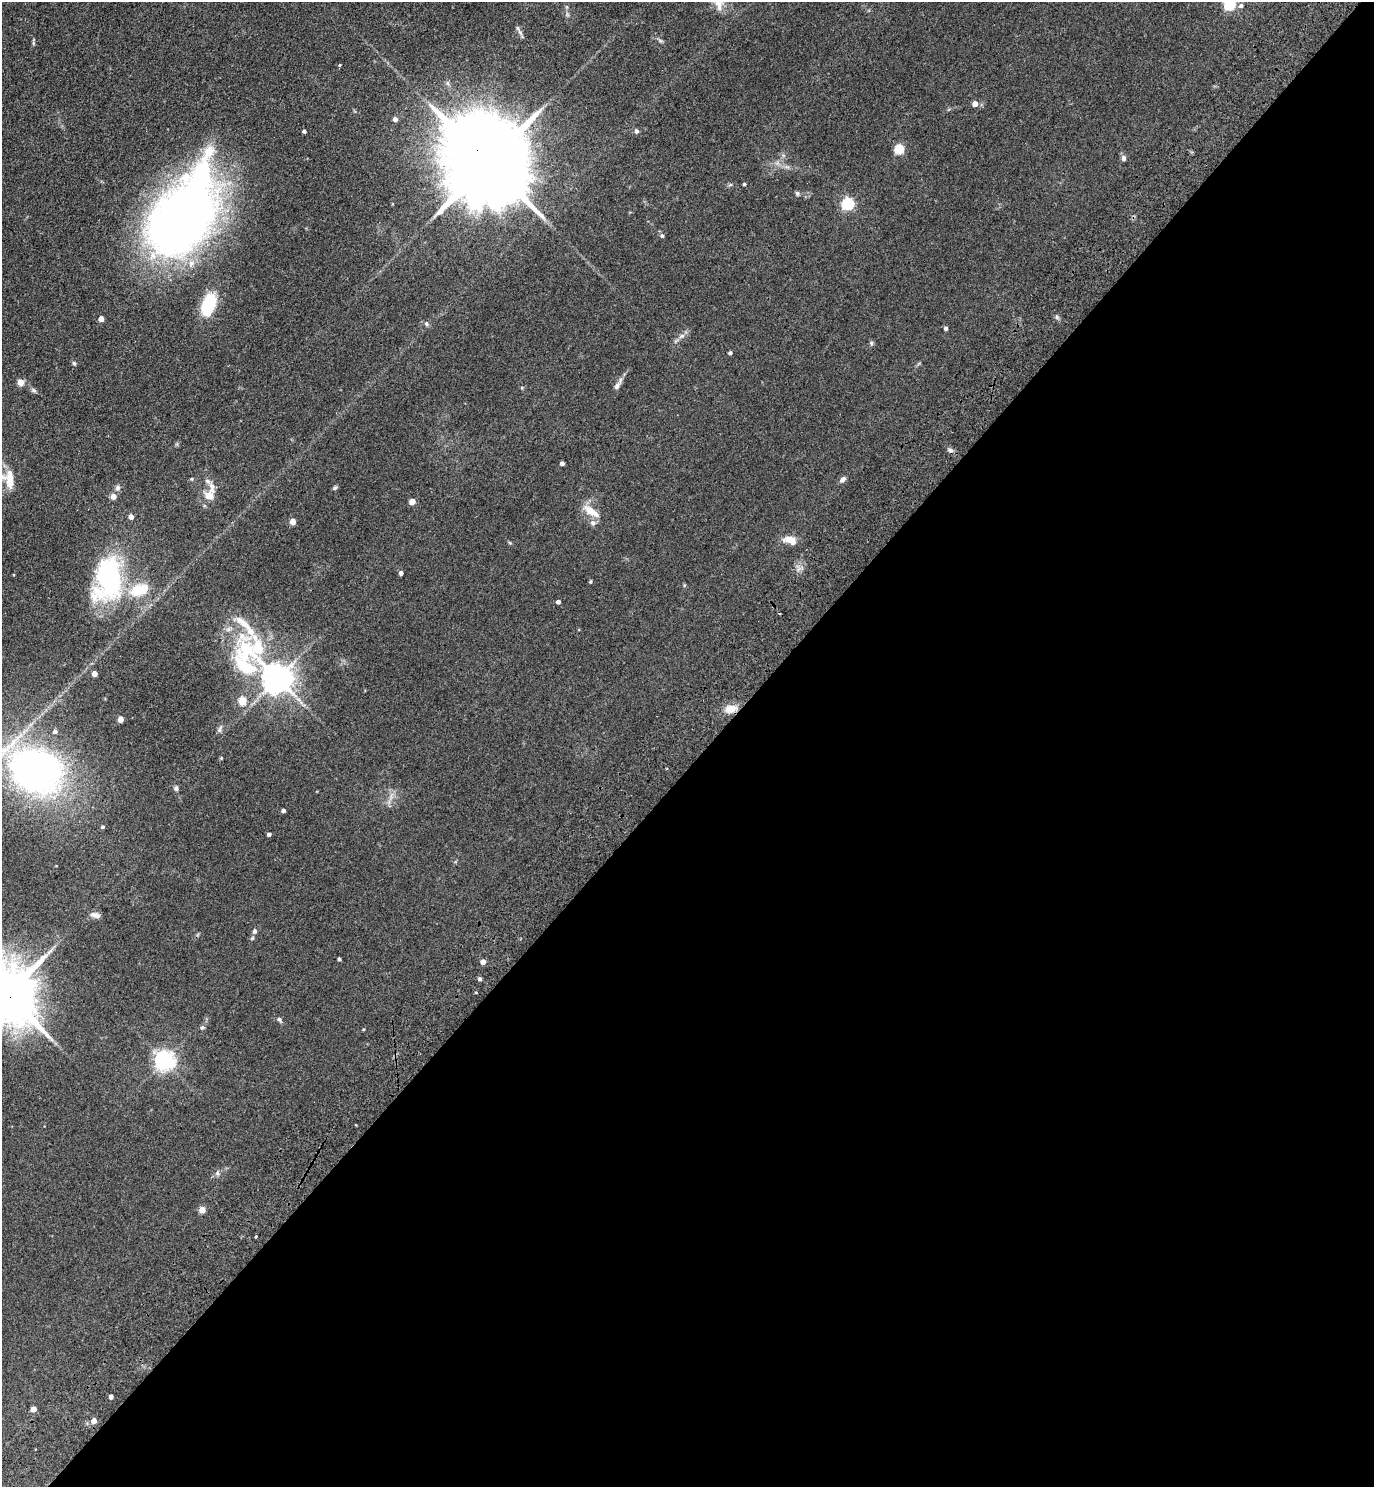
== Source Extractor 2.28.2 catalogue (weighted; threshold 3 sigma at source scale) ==
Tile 12 of 4 x 4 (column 4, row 3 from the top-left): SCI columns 4363-5734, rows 1576-3060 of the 6122 x 6121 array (HDU 1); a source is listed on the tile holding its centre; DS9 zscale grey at full resolution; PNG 1376 x 1489 px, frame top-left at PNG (2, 2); no overlay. Shown black and unused: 49% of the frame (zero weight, under 3 of 4 exposures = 6% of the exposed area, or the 3 px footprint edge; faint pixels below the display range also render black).
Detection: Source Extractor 2.28.2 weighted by HDU 2 'WHT'; one run over the whole footprint, this tile lists its part. Background 0.0746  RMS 0.0066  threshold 0.0298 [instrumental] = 3 sigma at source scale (4.5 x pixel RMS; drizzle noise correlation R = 1.50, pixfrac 1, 0.05/0.05 arcsec/px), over >= 5 px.
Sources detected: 91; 5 inside a brighter listed object's ellipse — not listed separately; the other 86 listed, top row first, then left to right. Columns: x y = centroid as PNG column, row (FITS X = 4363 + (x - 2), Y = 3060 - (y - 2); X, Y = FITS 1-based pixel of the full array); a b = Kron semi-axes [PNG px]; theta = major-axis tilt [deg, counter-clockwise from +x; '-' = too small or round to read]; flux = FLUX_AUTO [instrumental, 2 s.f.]
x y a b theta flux
718 3 24 12 -76 8.6
1230 4 6 5 - 58
1241 6 7 6 - 2.2
520 32 11 5 -62 2
660 41 8 3 -19 1.1
33 43 6 4 -72 0.86
340 65 4 3 - 0.59
975 103 5 4 - 5.4
395 119 4 4 - 3
304 131 4 3 - 1.5
636 131 5 5 - 1.9
900 149 5 5 - 35
1124 158 7 6 - 1.9
487 162 29 20 -51 14000
787 167 9 4 8 1.7
744 184 3 3 - 0.9
730 185 6 4 19 0.85
797 193 6 5 - 1.2
848 204 6 5 - 89
183 216 98 53 59 450
662 236 6 5 - 1.3
208 305 23 12 71 30
1057 317 6 4 -71 1.1
101 319 4 4 - 5.3
426 324 6 6 - 1.6
946 328 4 4 - 1.6
682 336 10 6 27 2.6
871 343 7 5 83 1.1
730 353 4 3 - 1.4
74 363 5 5 - 1.1
21 382 5 4 - 10
617 386 11 6 58 2.7
522 388 5 5 - 0.7
34 390 8 5 -38 1.4
950 450 8 5 -27 1.9
562 463 4 4 - 2.6
10 479 25 9 -87 10
192 479 5 4 - 0.7
843 479 8 5 45 2.5
118 488 7 6 - 2.1
335 488 7 4 48 1
113 496 5 5 - 5.3
209 496 14 11 -34 6.6
412 501 5 5 - 3.9
591 511 25 9 -33 9.3
131 517 4 4 - 4.6
293 521 4 4 - 8
593 523 8 8 - 2.6
790 539 19 9 5 6.4
510 543 6 3 -19 0.72
401 573 4 4 - 2.3
108 579 57 33 81 88
590 582 5 3 - 0.7
684 585 6 4 -73 0.71
145 588 14 9 87 6.7
558 602 4 4 - 2.1
249 657 89 50 -84 100
95 673 4 4 - 6.3
278 678 9 8 - 1100
731 709 14 8 17 7.7
121 719 4 4 - 8.4
220 729 11 5 72 1.7
55 731 5 5 - 2.3
221 758 4 4 - 0.66
36 770 40 31 -25 300
176 788 6 6 - 1.6
391 797 10 4 -85 2
283 810 4 3 - 2
103 827 4 4 - 1.1
269 834 4 4 - 2.1
96 915 13 6 -12 3.4
254 931 6 5 - 1.8
339 959 3 3 - 1.1
483 962 4 4 - 4.2
480 979 4 4 - 1.6
476 993 4 3 - 0.57
6 994 18 15 -51 5100
279 1019 7 5 -52 1.3
202 1027 6 5 - 1.3
164 1060 7 7 - 300
217 1173 7 7 - 1.8
202 1210 5 4 - 11
256 1236 3 3 - 0.6
111 1397 4 4 - 2.8
33 1409 4 4 - 5.5
94 1421 4 4 - 5.4
Overlapping masked pixels (flux is a lower limit): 2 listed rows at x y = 487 162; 6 994
Isophote crosses this tile's border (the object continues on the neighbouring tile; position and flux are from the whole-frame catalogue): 4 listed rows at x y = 718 3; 1230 4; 36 770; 6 994